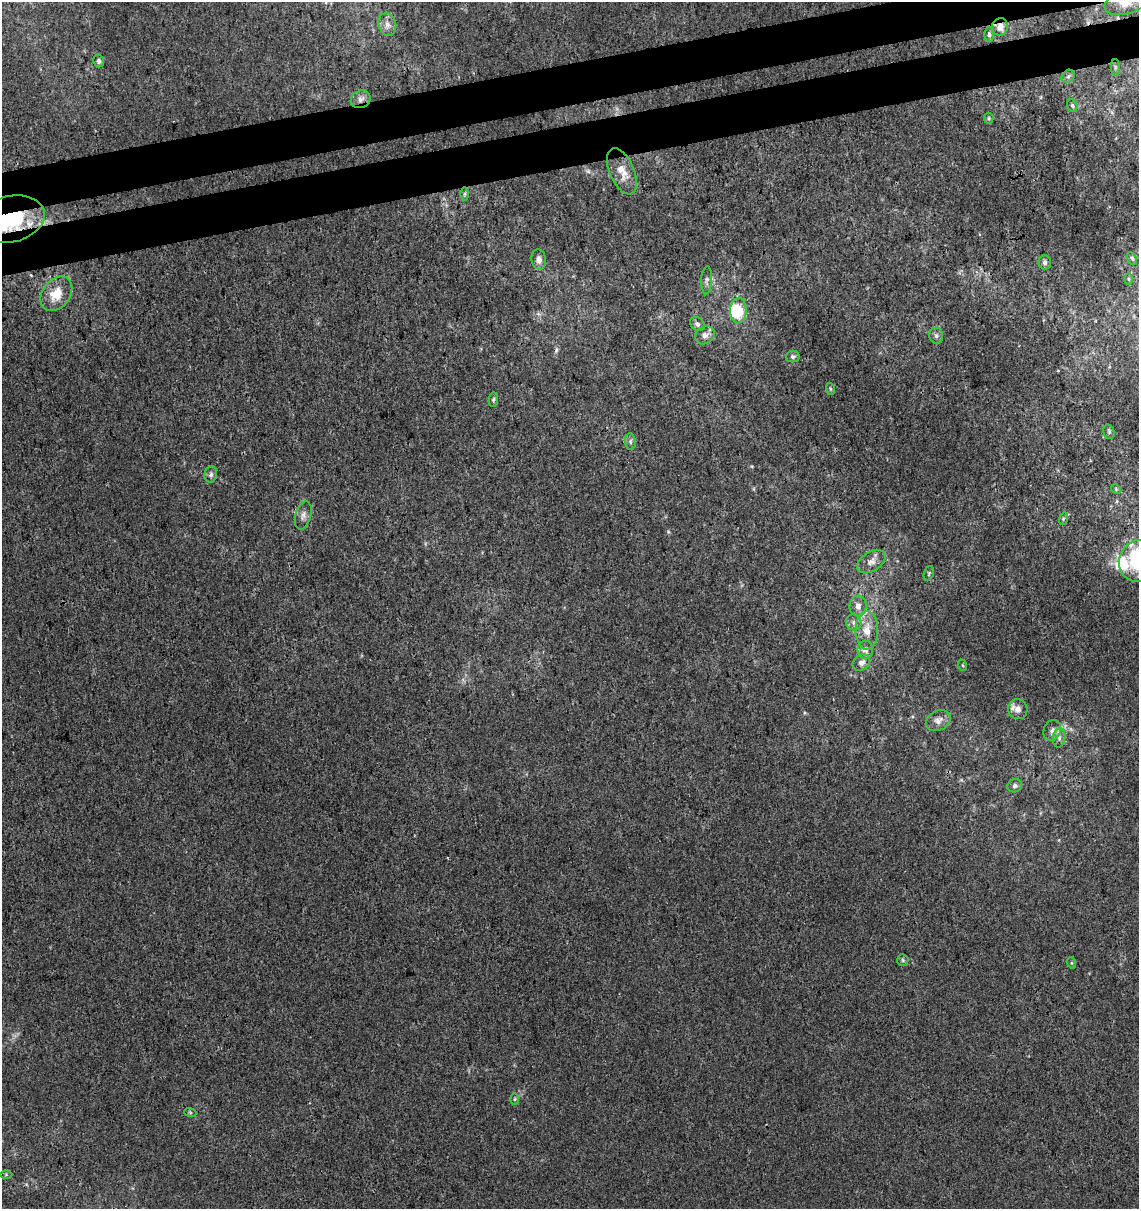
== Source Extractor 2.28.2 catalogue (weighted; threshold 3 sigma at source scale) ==
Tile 10 of 4 x 4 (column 2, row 3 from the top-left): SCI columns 1175-2311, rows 1263-2469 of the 4668 x 4938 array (HDU 1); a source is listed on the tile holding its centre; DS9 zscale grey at full resolution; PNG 1141 x 1211 px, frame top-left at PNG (2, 2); each listed source drawn as its Kron ellipse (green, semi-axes under 4 px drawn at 4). Shown black and unused: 7% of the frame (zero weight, under 3 of 4 exposures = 5% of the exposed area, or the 3 px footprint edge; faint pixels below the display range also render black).
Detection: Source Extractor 2.28.2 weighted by HDU 2 'WHT'; one run over the whole footprint, this tile lists its part. Background 5.53e-05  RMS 0.0024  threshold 0.0108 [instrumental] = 3 sigma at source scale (4.5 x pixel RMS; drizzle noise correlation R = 1.50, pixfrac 1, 0.0396/0.0396 arcsec/px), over >= 5 px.
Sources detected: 56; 1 inside a brighter object's white glare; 2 cosmic-ray / hot-pixel residue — neither listed nor drawn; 2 inside a brighter listed object's ellipse — not listed separately; the other 51 listed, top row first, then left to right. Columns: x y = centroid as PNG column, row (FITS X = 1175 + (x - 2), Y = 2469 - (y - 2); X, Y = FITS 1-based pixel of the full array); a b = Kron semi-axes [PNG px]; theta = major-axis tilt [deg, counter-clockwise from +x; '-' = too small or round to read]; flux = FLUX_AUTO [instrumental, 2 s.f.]
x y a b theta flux
1126 2 22 12 16 6.4
387 24 11 9 -75 1.6
1000 27 9 8 - 1.6
989 34 7 5 -89 0.51
99 61 6 5 - 0.69
1115 67 8 4 -89 0.56
1068 76 7 5 44 0.58
361 99 10 8 29 1.3
1072 106 6 5 - 0.44
989 118 5 5 - 0.31
622 171 24 12 -67 3.7
465 194 6 4 89 0.35
11 219 34 23 14 20
1132 258 7 4 -62 0.37
539 260 10 7 -80 1.4
1045 262 7 6 - 0.78
1129 279 5 3 - 0.27
707 280 14 5 87 0.83
56 294 19 13 53 5
738 311 13 8 89 6.2
697 324 8 6 -42 0.83
705 335 10 8 34 1.3
936 336 8 7 - 0.71
793 356 7 5 10 0.52
831 389 6 4 -70 0.33
493 400 7 4 83 0.41
1109 432 7 5 -76 0.45
630 441 8 5 -84 0.61
211 474 8 6 80 0.68
1116 489 5 4 - 0.26
303 515 14 8 74 1.2
1063 519 6 4 73 0.35
871 561 16 9 33 1.9
1138 561 21 19 66 23
929 573 8 5 72 0.35
858 606 10 8 -87 1.5
854 622 8 7 - 1
867 630 19 11 -89 3.7
865 650 9 7 -85 1.3
861 663 9 7 36 1.3
962 665 6 3 -70 0.26
1018 709 10 9 - 1.7
938 721 13 10 26 1.6
1052 730 11 8 65 1.3
1059 738 10 6 81 0.95
1015 786 7 6 - 0.71
903 960 6 5 - 0.41
1072 963 6 4 -71 0.3
515 1099 6 4 89 0.33
190 1112 6 4 -19 0.31
6 1175 6 4 0 0.29
Overlapping masked pixels (flux is a lower limit): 4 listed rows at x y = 1126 2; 1000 27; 361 99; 11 219
Isophote crosses this tile's border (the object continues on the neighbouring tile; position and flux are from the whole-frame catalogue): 3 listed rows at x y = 1126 2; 11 219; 1138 561